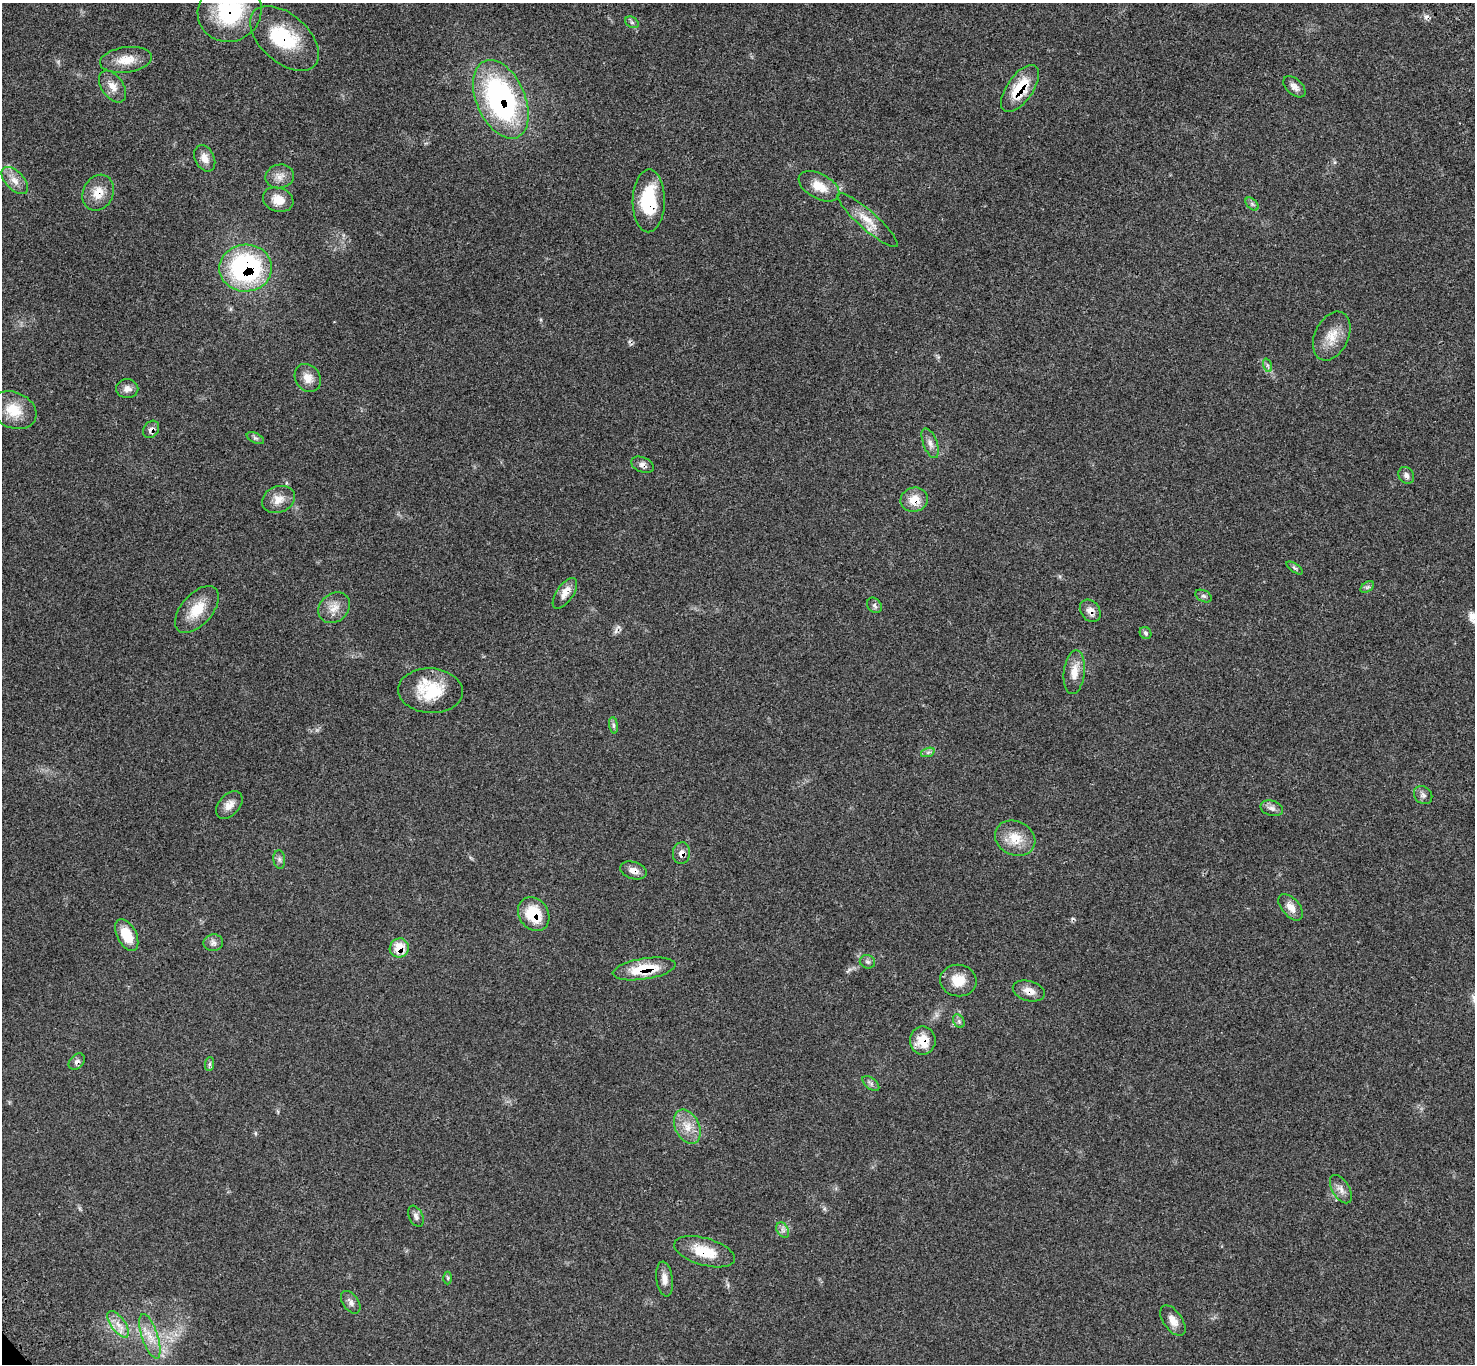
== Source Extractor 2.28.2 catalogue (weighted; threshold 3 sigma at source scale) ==
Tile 10 of 4 x 4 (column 2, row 3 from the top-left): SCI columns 1577-3049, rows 1604-2965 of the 6102 x 6074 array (HDU 1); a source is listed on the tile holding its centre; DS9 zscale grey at full resolution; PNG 1477 x 1366 px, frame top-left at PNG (2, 3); each listed source drawn as its Kron ellipse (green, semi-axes under 4 px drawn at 4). Shown black and unused: <1% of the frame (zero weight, under 3 of 4 exposures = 6% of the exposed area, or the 3 px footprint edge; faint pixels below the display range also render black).
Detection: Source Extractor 2.28.2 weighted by HDU 2 'WHT'; one run over the whole footprint, this tile lists its part. Background 0.058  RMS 0.0056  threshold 0.025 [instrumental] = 3 sigma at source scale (4.5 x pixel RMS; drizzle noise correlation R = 1.50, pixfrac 1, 0.05/0.05 arcsec/px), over >= 5 px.
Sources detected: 79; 3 cosmic-ray / hot-pixel residue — neither listed nor drawn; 1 inside a brighter listed object's ellipse — not listed separately; the other 75 listed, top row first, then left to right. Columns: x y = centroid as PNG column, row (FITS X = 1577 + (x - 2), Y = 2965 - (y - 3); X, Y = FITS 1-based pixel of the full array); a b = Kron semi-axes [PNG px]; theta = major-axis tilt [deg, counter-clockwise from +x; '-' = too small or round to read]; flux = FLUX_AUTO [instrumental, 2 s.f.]
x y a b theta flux
230 11 32 30 28 42
632 22 7 5 -30 1.2
284 38 41 24 -41 31
126 60 26 12 8 9.3
113 87 18 11 -55 5.3
1294 87 13 7 -43 2.9
1020 88 27 13 55 20
501 99 41 24 -66 110
205 158 14 9 -63 4.4
280 176 14 12 13 4.5
15 181 16 9 -46 5.2
819 186 22 12 -29 9.4
98 193 18 15 64 8.8
278 200 15 12 -20 6.9
649 201 31 16 89 29
1252 204 8 4 -45 1.2
867 220 39 9 -42 8.8
246 268 26 23 3 85
1332 336 26 17 65 10
1267 365 7 4 -71 1
308 378 15 12 -55 5.5
127 389 11 9 0 2.9
13 410 24 18 -23 13
151 429 9 7 51 2.9
255 438 9 5 -26 1.3
930 443 15 7 -69 3.1
642 465 12 7 -22 2.5
1406 475 9 7 -52 2.2
278 499 17 13 22 6.2
914 500 14 12 14 8.1
1295 568 9 3 -33 1
1367 587 7 4 34 1.2
565 593 17 8 55 4.9
1203 596 9 5 -26 1.4
874 605 8 6 -47 1.4
334 608 17 14 41 6.5
197 609 28 15 49 13
1090 611 12 9 -52 3.9
1145 633 6 5 - 1.3
1074 672 22 10 84 7.1
431 691 32 22 -3 23
614 725 8 4 -81 1.1
928 752 7 4 19 1.2
1423 795 10 8 -41 2.1
229 805 16 10 47 4.4
1272 808 11 7 -15 2.5
1015 838 21 17 -25 11
681 853 11 8 83 3.4
279 859 9 6 -84 1.6
634 870 14 8 -18 3.5
1291 907 16 9 -49 4.8
534 914 18 14 -55 18
127 935 17 9 -63 13
213 943 10 8 8 2.3
399 948 10 9 - 10
867 962 8 6 -20 1.5
644 969 32 10 9 19
958 981 18 16 -8 9.6
1029 991 16 10 -16 4.9
959 1021 7 5 -60 1.2
923 1041 14 13 - 10
77 1062 9 6 47 1.8
210 1064 7 4 89 1.2
871 1083 10 5 -40 1.6
687 1127 18 12 -64 7.7
1341 1189 16 8 -58 3.7
416 1216 11 7 -65 2
783 1230 8 5 -60 1.7
705 1252 31 13 -16 15
448 1278 6 4 -89 0.8
665 1279 17 8 -82 3.9
351 1302 13 7 -55 2.4
1173 1321 17 9 -55 4.9
118 1324 15 7 -54 5
150 1336 23 8 -71 7.5
Overlapping masked pixels (flux is a lower limit): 20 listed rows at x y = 230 11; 284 38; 1020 88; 501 99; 98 193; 649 201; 246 268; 151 429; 642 465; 914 500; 1090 611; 681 853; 634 870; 534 914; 399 948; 644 969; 1029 991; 923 1041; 77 1062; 705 1252
Isophote crosses this tile's border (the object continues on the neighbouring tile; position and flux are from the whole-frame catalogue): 1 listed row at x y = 230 11